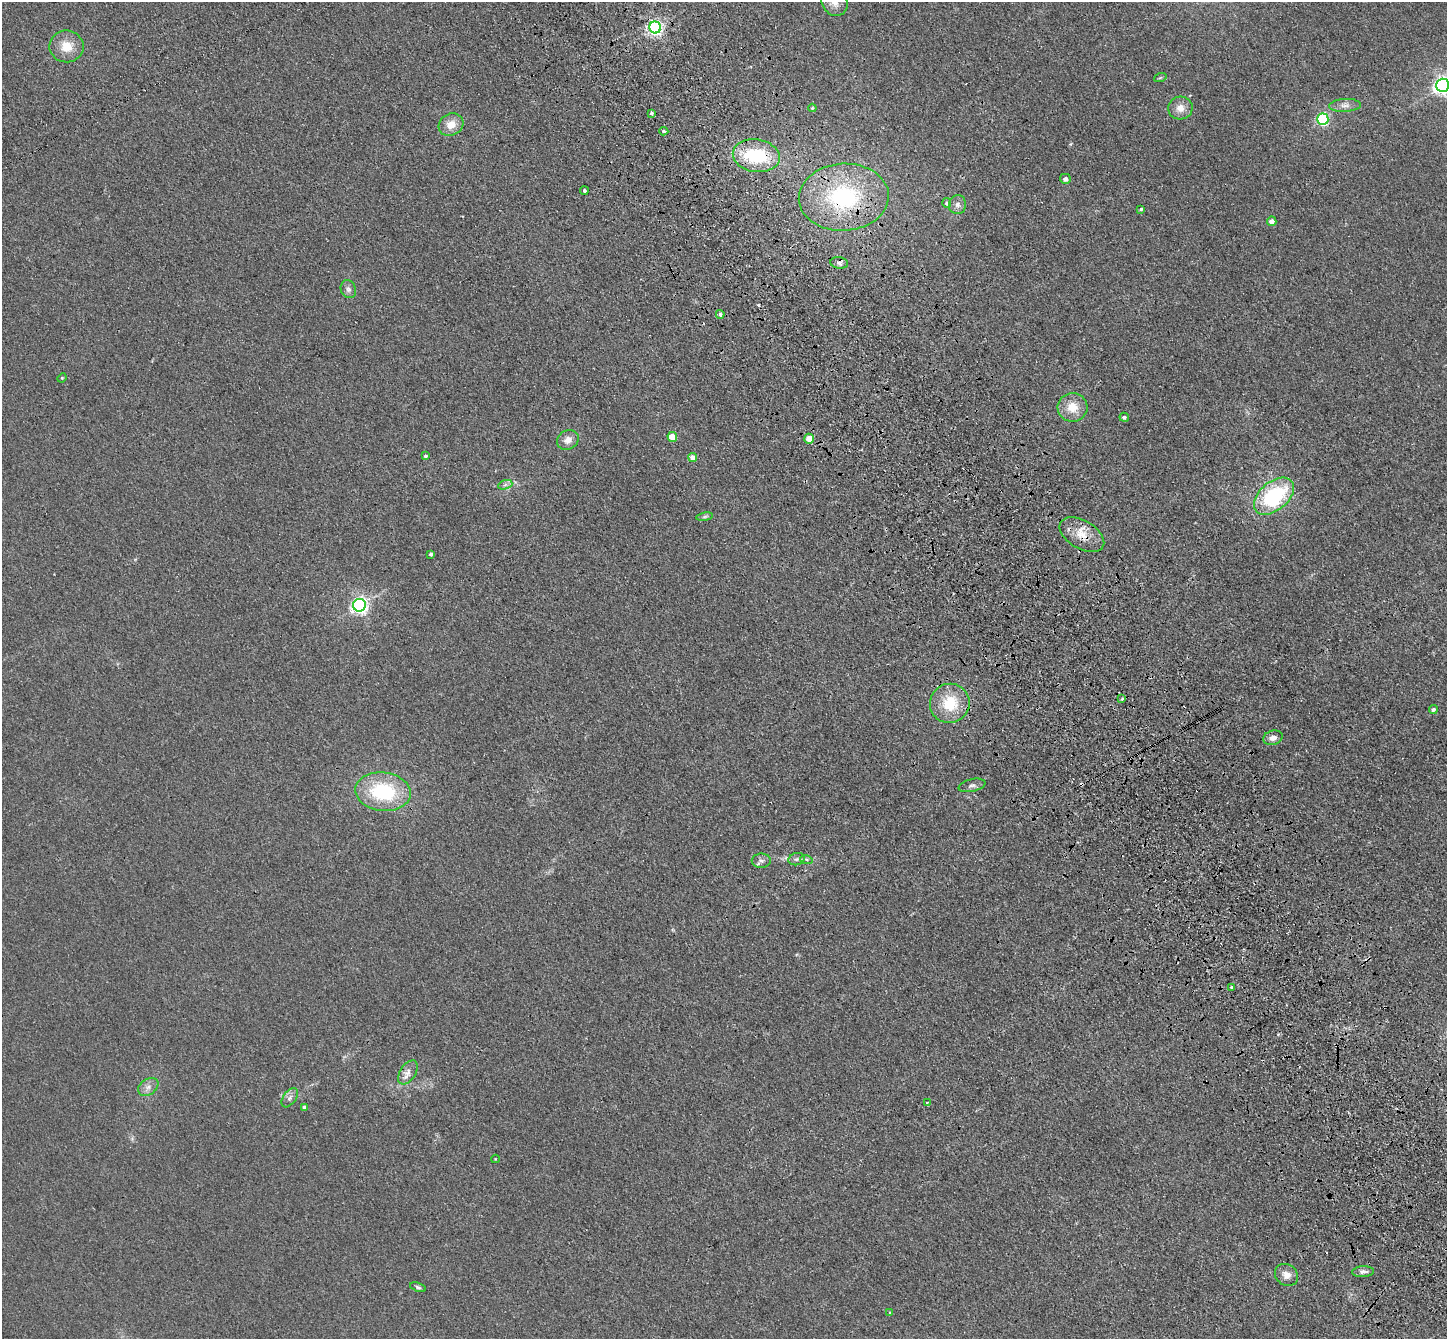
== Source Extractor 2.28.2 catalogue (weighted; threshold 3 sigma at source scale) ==
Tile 6 of 4 x 4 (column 2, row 2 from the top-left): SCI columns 1549-2993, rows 2895-4231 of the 5985 x 5924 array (HDU 1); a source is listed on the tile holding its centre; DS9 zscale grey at full resolution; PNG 1449 x 1341 px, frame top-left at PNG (2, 2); each listed source drawn as its Kron ellipse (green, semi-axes under 4 px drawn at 4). Shown black and unused: <1% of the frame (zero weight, under 3 of 4 exposures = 6% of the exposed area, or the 3 px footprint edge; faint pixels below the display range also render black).
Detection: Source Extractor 2.28.2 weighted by HDU 2 'WHT'; one run over the whole footprint, this tile lists its part. Background 0.0407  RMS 0.0058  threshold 0.0263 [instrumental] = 3 sigma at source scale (4.5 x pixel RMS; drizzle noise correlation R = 1.50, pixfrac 1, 0.05/0.05 arcsec/px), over >= 5 px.
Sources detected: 61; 3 cosmic-ray / hot-pixel residue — neither listed nor drawn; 1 inside a brighter listed object's ellipse — not listed separately; the other 57 listed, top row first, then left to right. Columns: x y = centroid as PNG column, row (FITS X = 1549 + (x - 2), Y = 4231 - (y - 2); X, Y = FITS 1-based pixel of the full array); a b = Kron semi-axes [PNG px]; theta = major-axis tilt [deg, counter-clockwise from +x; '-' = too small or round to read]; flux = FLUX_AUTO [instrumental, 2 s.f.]
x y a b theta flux
835 3 14 12 -49 5.7
655 27 6 5 - 160
67 46 17 16 - 11
1160 78 6 4 19 0.72
1443 85 6 6 - 260
1345 105 16 6 3 3.5
812 108 4 4 - 0.61
1180 108 12 11 - 5.6
652 113 4 3 - 1.1
1323 119 5 5 - 74
451 125 13 10 27 7
664 131 5 4 - 1.2
756 156 24 16 -9 36
1065 179 5 5 - 2.4
584 191 4 4 - 1.2
844 197 45 33 3 70
947 203 5 4 - 1.3
957 205 9 8 - 2.8
1141 209 3 3 - 0.79
1272 221 5 4 - 3.5
839 263 9 5 -8 2
348 289 9 7 -66 2.1
720 314 4 3 - 3.5
62 378 5 4 - 0.59
1072 407 15 14 - 9.8
1124 417 5 4 - 1.2
672 437 5 4 - 11
809 439 5 4 - 11
568 440 11 9 30 4.5
425 456 3 3 - 0.94
693 457 4 4 - 4.8
505 485 7 4 19 1.4
1274 496 23 14 40 63
705 517 8 4 9 1
1082 535 24 14 -30 11
431 554 4 3 - 1
359 605 6 6 - 210
1122 699 4 3 - 0.61
950 703 20 19 - 20
1433 709 4 4 - 1.1
1273 738 10 7 16 3.6
972 785 14 6 13 2.2
383 792 28 19 -6 44
797 859 8 6 15 1.7
806 859 6 4 -19 0.88
761 861 9 7 -1 2.1
1232 987 4 3 - 0.81
408 1072 13 7 56 3.8
148 1087 11 7 34 3
290 1098 11 6 53 2.4
927 1103 4 3 - 0.82
304 1107 4 4 - 2.2
495 1159 4 2 - 0.4
1363 1272 11 5 3 2.1
1286 1275 12 10 -36 4.6
418 1287 8 4 -19 1.1
890 1312 4 3 - 0.51
Overlapping masked pixels (flux is a lower limit): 3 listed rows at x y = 756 156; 844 197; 1082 535
Isophote crosses this tile's border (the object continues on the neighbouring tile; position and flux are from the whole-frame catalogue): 2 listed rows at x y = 835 3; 1443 85